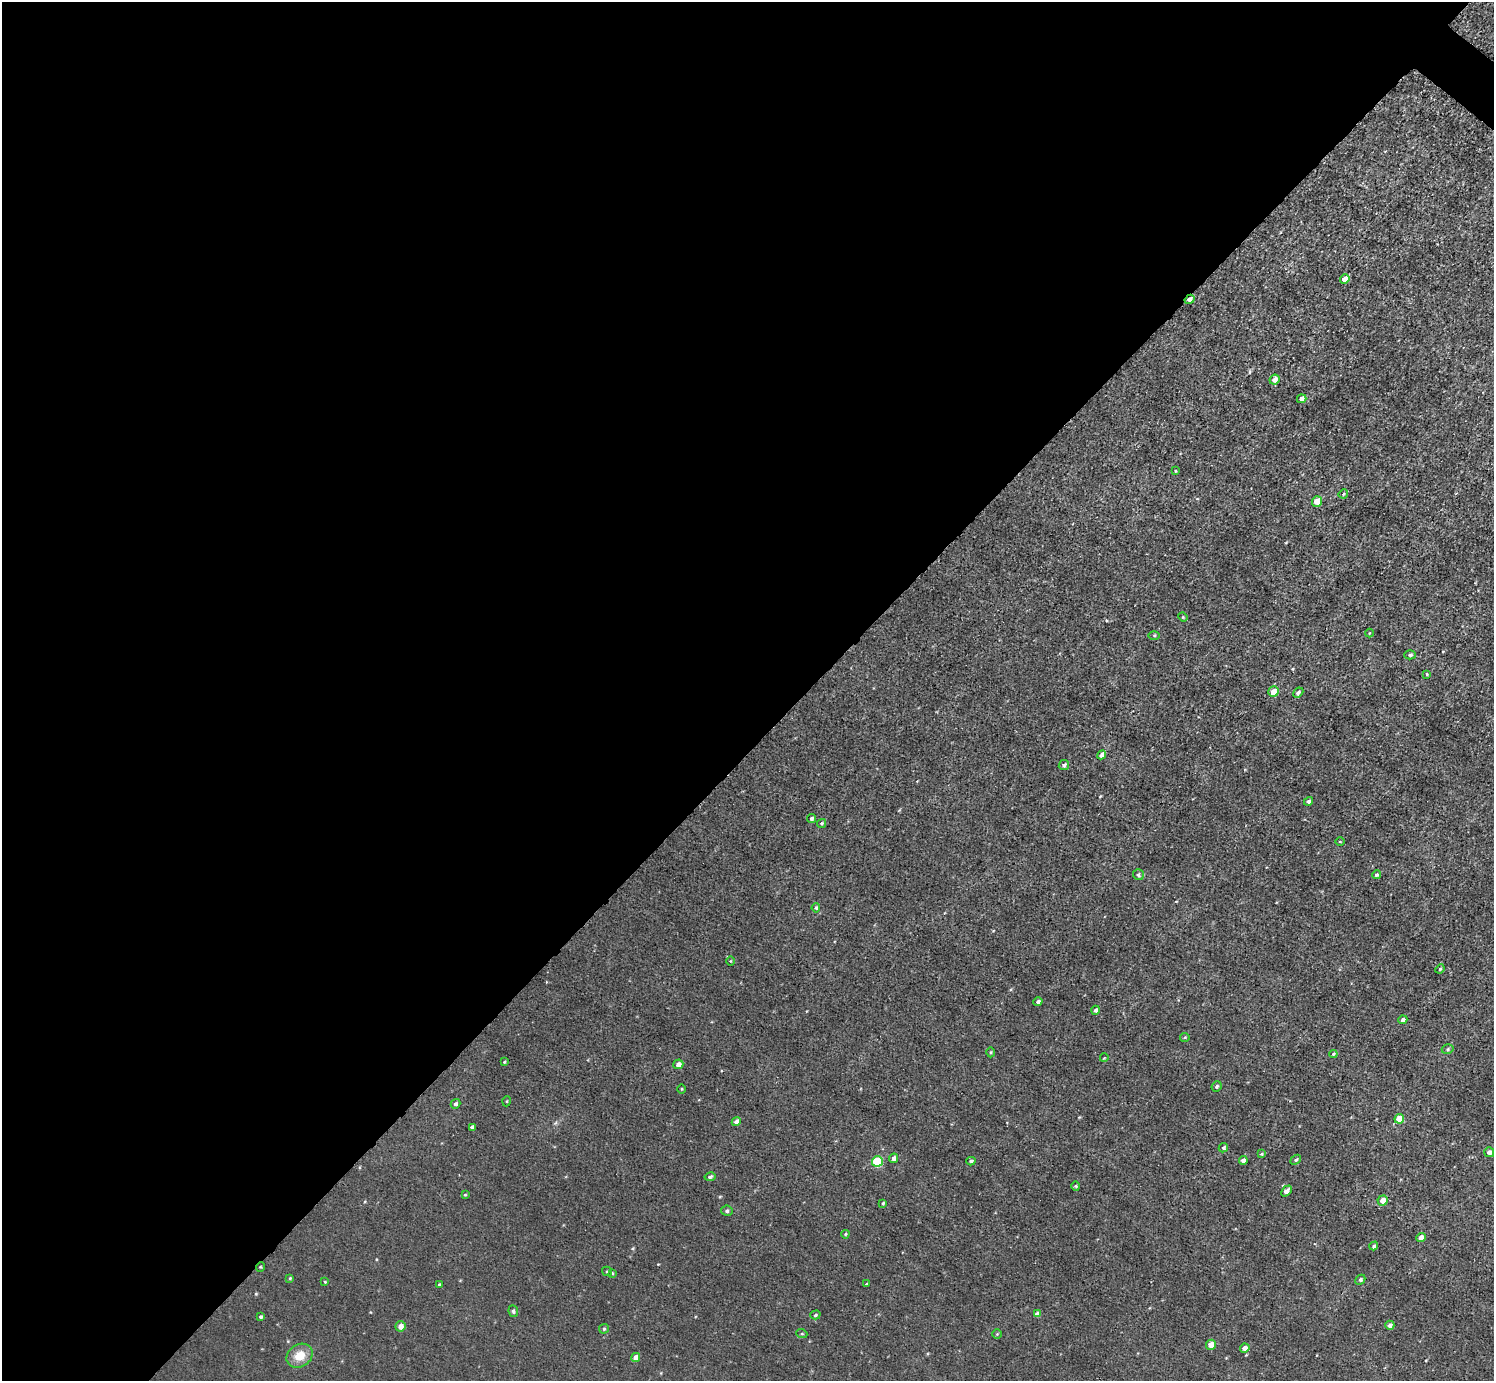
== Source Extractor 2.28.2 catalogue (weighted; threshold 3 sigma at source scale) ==
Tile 5 of 4 x 4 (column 1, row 2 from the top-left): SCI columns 1-1492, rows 2918-4296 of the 5970 x 5973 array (HDU 1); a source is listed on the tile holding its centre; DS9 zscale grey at full resolution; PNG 1496 x 1383 px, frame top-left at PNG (2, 2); each listed source drawn as its Kron ellipse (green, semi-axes under 4 px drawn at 4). Shown black and unused: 54% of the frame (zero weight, under 3 of 5 exposures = <1% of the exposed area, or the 3 px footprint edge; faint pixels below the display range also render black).
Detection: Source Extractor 2.28.2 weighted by HDU 2 'WHT'; one run over the whole footprint, this tile lists its part. Background 0.00405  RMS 0.006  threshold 0.0269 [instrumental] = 3 sigma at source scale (4.5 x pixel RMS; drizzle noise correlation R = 1.50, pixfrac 1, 0.05/0.05 arcsec/px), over >= 5 px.
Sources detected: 81; all 81 listed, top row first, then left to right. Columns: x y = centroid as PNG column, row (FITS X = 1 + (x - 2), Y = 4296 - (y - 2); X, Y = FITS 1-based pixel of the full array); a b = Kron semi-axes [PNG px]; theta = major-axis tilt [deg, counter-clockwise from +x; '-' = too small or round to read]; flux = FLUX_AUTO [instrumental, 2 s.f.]
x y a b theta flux
1345 279 5 4 - 5.9
1190 299 5 4 - 2.8
1275 380 5 4 - 4.4
1302 399 5 4 - 2.8
1175 471 3 2 - 0.57
1343 494 5 3 - 0.75
1317 501 5 5 - 8.6
1183 617 4 4 - 0.66
1369 633 4 3 - 0.45
1154 636 5 4 - 0.71
1410 655 6 4 0 1.2
1427 674 4 2 - 0.49
1273 692 5 5 - 6.8
1298 693 6 4 42 1.1
1102 755 5 4 - 3.4
1064 765 5 5 - 1.4
1308 801 5 4 - 1.6
811 818 4 4 - 1.3
822 823 5 4 - 0.91
1340 841 5 3 - 0.52
1138 875 5 5 - 1.3
1376 875 4 4 - 1.2
816 908 4 4 - 1.1
730 961 4 3 - 0.48
1440 969 5 4 - 0.68
1038 1002 4 4 - 2
1095 1010 4 4 - 1.2
1403 1020 4 4 - 1.6
1185 1037 5 4 - 0.69
1448 1049 6 4 17 1
991 1052 5 3 - 0.59
1333 1054 4 3 - 0.79
1104 1058 4 2 - 0.45
504 1062 4 3 - 0.58
678 1064 5 5 - 3.3
1217 1086 5 4 - 1.2
681 1089 4 3 - 0.51
507 1101 5 3 - 0.5
456 1104 5 4 - 1.2
1399 1119 5 4 - 9.7
736 1122 5 4 - 2.8
472 1127 4 3 - 1.5
1223 1148 5 4 - 1.1
1489 1152 5 5 - 2.2
1261 1154 4 4 - 0.68
894 1158 5 4 - 2.4
1243 1160 4 4 - 3
1296 1160 6 4 38 1.1
877 1161 5 5 - 31
971 1161 4 3 - 1.1
710 1177 5 4 - 0.93
1076 1186 4 4 - 0.69
1286 1191 6 4 47 3.5
465 1195 4 3 - 0.54
1383 1201 5 5 - 6.4
883 1203 3 3 - 0.72
727 1211 5 5 - 1.2
845 1234 4 3 - 0.74
1421 1237 5 4 - 3.7
1374 1246 4 4 - 0.97
260 1267 5 3 - 0.55
607 1271 5 4 - 0.65
612 1273 4 3 - 0.56
290 1278 4 4 - 0.74
1360 1280 5 4 - 1.2
325 1282 4 3 - 0.54
867 1284 3 2 - 0.64
439 1285 4 3 - 0.92
513 1311 6 4 -81 1.2
1037 1314 4 4 - 2.9
815 1315 5 4 - 0.91
261 1317 4 4 - 0.89
1390 1325 4 4 - 2.1
400 1326 5 5 - 4.1
604 1329 5 4 - 0.87
802 1334 5 3 - 0.57
997 1334 5 5 - 0.68
1211 1345 5 5 - 6.9
1245 1348 5 4 - 3.2
299 1356 14 11 35 9
636 1357 5 4 - 4.4
Overlapping masked pixels (flux is a lower limit): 2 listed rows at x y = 1190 299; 260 1267